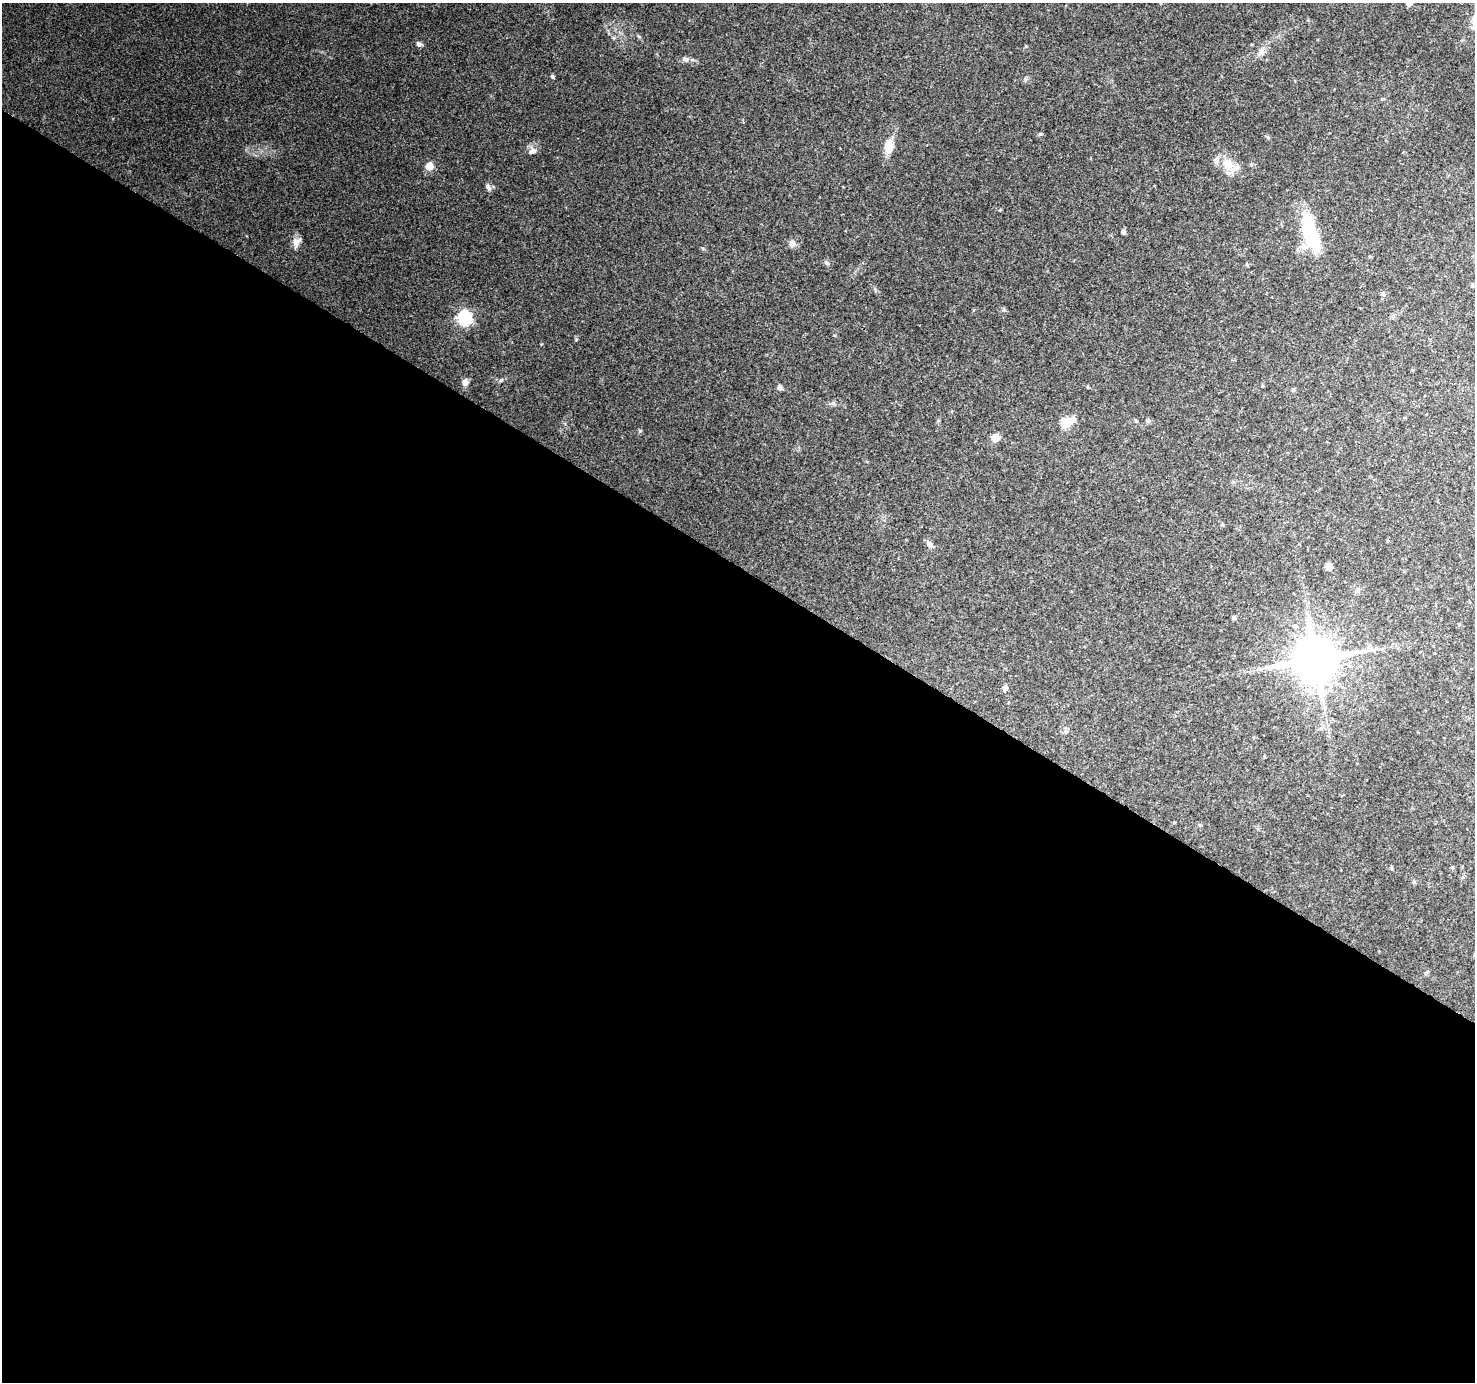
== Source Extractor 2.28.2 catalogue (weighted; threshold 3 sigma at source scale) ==
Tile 14 of 4 x 4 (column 2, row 4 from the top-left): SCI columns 1474-2946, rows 188-1567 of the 5900 x 5964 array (HDU 1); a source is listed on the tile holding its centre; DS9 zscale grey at full resolution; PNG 1477 x 1384 px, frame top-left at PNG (2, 3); no overlay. Shown black and unused: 59% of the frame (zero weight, under 3 of 4 exposures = <1% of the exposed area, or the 3 px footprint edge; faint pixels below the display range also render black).
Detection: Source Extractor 2.28.2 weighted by HDU 2 'WHT'; one run over the whole footprint, this tile lists its part. Background 0.114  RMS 0.0065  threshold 0.0294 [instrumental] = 3 sigma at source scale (4.5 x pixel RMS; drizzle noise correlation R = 1.50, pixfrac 1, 0.0396/0.0396 arcsec/px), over >= 5 px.
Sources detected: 47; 1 inside a brighter object's white glare — not listed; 3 inside a brighter listed object's ellipse — not listed separately; the other 43 listed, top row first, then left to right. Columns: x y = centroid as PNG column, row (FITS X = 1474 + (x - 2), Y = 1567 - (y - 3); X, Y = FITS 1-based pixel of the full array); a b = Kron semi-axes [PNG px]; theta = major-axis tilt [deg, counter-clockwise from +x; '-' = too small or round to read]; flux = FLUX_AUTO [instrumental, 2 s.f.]
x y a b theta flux
1409 4 7 6 - 2.9
419 44 7 6 - 1.8
1261 52 11 8 48 3.6
686 59 8 7 - 2.1
552 76 5 4 - 1.1
1026 79 6 5 - 1.2
1383 99 4 4 - 0.73
889 146 15 9 83 9.6
533 151 12 8 24 3.1
1228 164 21 14 -64 11
1251 165 5 5 - 0.89
429 166 5 5 - 12
488 187 10 6 -63 2.3
1000 210 4 4 - 0.58
1123 232 4 4 - 2.3
1311 233 42 14 -72 47
297 242 14 9 66 4
792 243 9 7 -76 3.4
827 263 8 5 -47 1.6
1247 265 5 4 - 0.76
1472 285 6 4 90 0.91
1383 294 7 6 - 1.6
464 318 7 6 - 120
501 380 6 4 18 1.1
465 382 8 7 - 3.7
780 387 6 5 - 1.9
1087 387 5 3 - 0.52
1294 390 5 5 - 1.2
833 403 6 5 - 1.2
1136 421 6 3 -19 0.73
1148 421 6 5 - 1.1
1066 423 15 12 0 8.7
640 431 6 5 - 0.86
995 438 5 5 - 14
1222 524 5 4 - 0.94
930 544 10 7 -47 3
1329 567 7 6 - 3
1234 618 5 4 - 1.5
1316 659 13 12 - 3000
1267 667 7 4 -19 1.5
1005 688 7 7 - 1.9
1321 728 6 4 71 1.2
1426 973 6 4 44 1
Isophote crosses this tile's border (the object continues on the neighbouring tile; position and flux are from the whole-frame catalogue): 1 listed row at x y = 1409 4
Unlisted compact peaks at least as high as the median listed source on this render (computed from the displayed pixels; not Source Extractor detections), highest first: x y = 1040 134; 576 339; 703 248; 834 335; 1026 46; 1004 310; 565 424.